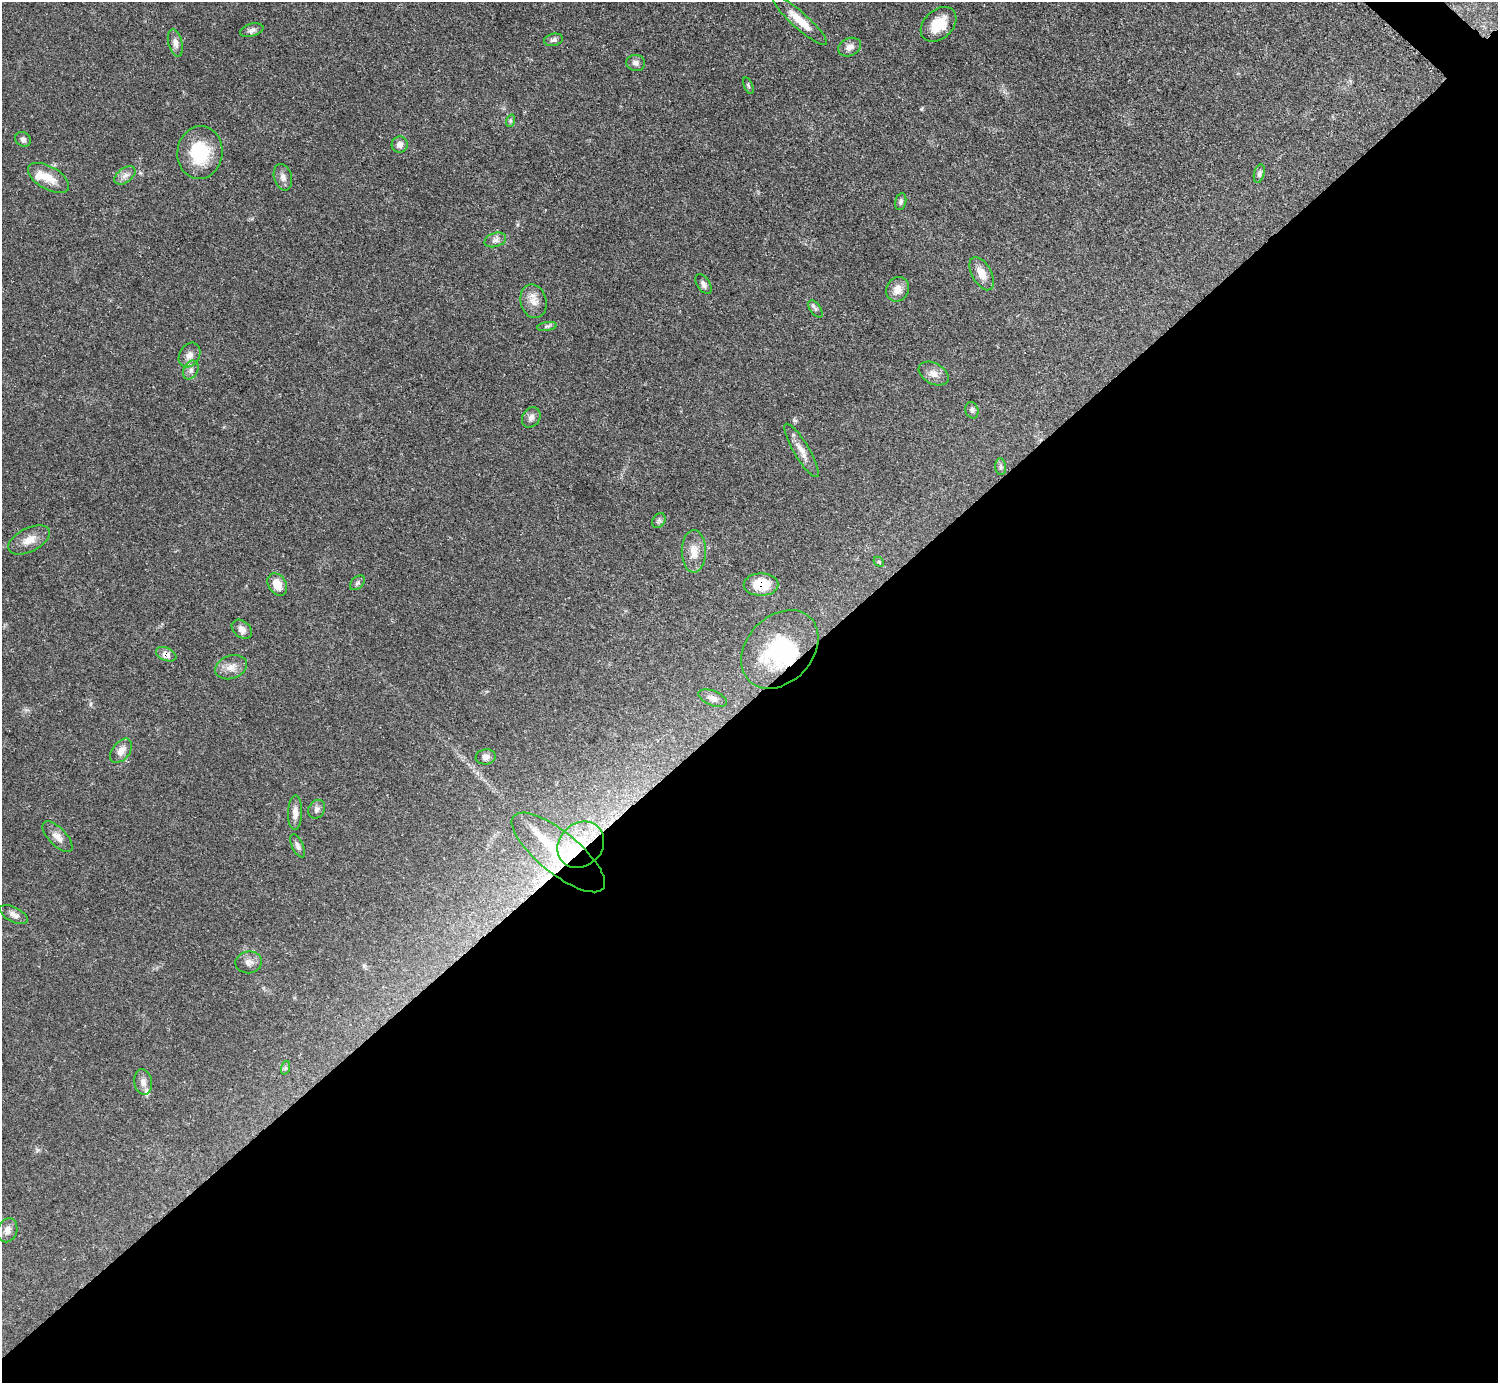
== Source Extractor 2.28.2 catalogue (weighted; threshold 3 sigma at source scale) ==
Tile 15 of 4 x 4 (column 3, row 4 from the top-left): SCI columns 2999-4494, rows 308-1688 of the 5993 x 5993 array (HDU 1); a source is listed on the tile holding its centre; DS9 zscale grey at full resolution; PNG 1500 x 1385 px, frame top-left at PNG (2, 2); each listed source drawn as its Kron ellipse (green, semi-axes under 4 px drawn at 4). Shown black and unused: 50% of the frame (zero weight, under 3 of 5 exposures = <1% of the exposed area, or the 3 px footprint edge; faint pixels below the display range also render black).
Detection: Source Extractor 2.28.2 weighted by HDU 2 'WHT'; one run over the whole footprint, this tile lists its part. Background 0.0506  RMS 0.0052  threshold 0.0236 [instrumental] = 3 sigma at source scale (4.5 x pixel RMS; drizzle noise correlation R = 1.50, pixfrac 1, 0.05/0.05 arcsec/px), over >= 5 px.
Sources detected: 59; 1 inside a brighter object's white glare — neither listed nor drawn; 2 inside a brighter listed object's ellipse — not listed separately; the other 56 listed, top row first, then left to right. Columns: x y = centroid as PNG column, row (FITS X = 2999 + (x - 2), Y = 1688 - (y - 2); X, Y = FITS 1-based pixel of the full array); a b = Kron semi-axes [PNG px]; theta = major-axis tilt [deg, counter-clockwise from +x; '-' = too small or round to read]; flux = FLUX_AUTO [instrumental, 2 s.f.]
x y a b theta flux
800 20 35 8 -42 9.9
939 24 20 14 42 11
252 30 12 6 16 2.1
553 40 9 6 11 1.5
175 43 14 7 -76 3
850 47 12 8 26 2.9
636 63 9 8 - 2.2
748 86 9 3 -69 0.73
510 121 6 4 72 0.82
23 139 8 7 - 1.6
400 145 8 8 - 2.6
200 152 26 22 84 25
1259 174 9 5 76 1.2
125 175 12 7 37 2.8
283 177 13 9 -74 2.8
49 178 23 11 -30 8.1
901 201 8 5 78 1.5
495 240 11 7 17 2.2
982 274 18 9 -62 5.9
703 284 11 6 -57 1.9
897 289 12 11 - 5.2
533 301 17 13 -76 5.4
815 309 10 5 -55 1.3
547 326 10 4 11 1
189 355 13 10 58 3.6
191 370 10 7 63 2.3
934 373 16 10 -29 4.2
972 410 8 6 -74 1.4
531 417 11 8 57 2.6
801 450 31 7 -59 5.4
1001 467 8 5 -85 1.2
659 520 8 6 56 1.2
29 540 22 11 27 6.5
694 551 21 12 -90 6.6
879 562 6 4 -46 0.67
357 583 9 5 44 1.2
277 584 12 9 -59 7.1
761 585 17 11 1 14
242 629 11 8 -40 3.2
780 649 44 33 47 44
166 654 11 6 -23 3.6
231 667 16 11 20 5.1
713 698 15 7 -22 2.9
121 751 14 8 51 4
486 757 10 7 9 2.7
317 809 10 8 58 2
295 813 17 7 88 3.6
57 837 19 9 -46 3.8
581 845 25 21 43 21
298 846 12 5 -64 1.8
558 852 58 20 -39 44
14 915 15 7 -27 3
249 962 13 11 8 3.3
285 1068 7 4 71 0.93
143 1082 13 9 -81 3.2
8 1230 12 9 69 3
Overlapping masked pixels (flux is a lower limit): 5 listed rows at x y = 761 585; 780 649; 166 654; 581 845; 558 852